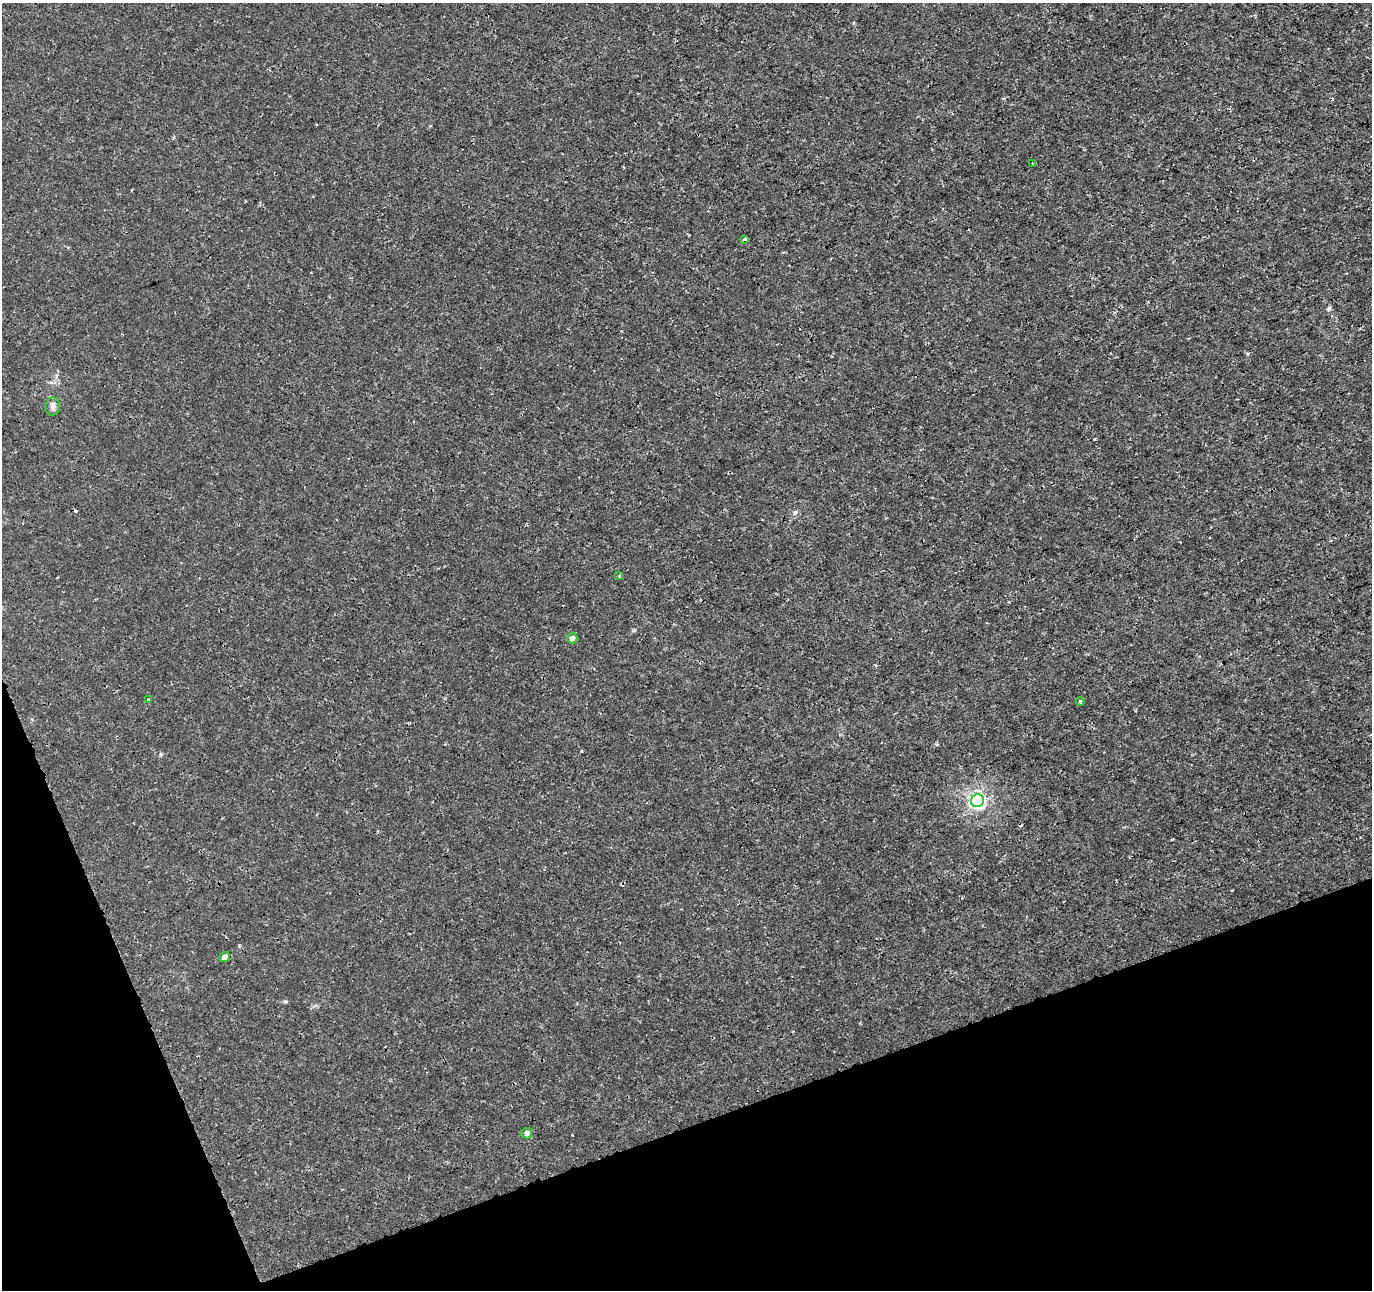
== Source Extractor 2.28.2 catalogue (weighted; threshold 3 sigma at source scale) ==
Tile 14 of 4 x 4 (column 2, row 4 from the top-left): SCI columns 1425-2794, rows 101-1388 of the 5593 x 5401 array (HDU 1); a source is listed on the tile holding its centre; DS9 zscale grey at full resolution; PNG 1374 x 1292 px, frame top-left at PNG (2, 3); each listed source drawn as its Kron ellipse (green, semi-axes under 4 px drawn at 4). Shown black and unused: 18% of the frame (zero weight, under 3 of 4 exposures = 5% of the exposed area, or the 3 px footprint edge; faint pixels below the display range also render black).
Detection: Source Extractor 2.28.2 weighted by HDU 2 'WHT'; one run over the whole footprint, this tile lists its part. Background 5.43e-05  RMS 9.8e-04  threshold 0.00442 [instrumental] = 3 sigma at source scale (4.5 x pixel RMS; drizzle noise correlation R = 1.50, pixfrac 1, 0.0396/0.0396 arcsec/px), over >= 5 px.
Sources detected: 13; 3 cosmic-ray / hot-pixel residue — neither listed nor drawn; the other 10 listed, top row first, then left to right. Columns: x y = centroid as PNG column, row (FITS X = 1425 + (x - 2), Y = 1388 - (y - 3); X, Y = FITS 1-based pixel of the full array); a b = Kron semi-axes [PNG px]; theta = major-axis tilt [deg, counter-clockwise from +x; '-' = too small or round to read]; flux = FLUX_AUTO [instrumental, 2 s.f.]
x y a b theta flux
1033 164 3 2 - 0.084
745 239 4 3 - 0.28
53 407 9 7 81 0.37
619 576 3 3 - 0.16
572 638 5 5 - 0.5
149 700 4 3 - 0.27
1080 702 4 3 - 0.14
977 801 7 6 - 26
225 957 5 4 - 0.44
527 1133 5 5 - 0.42